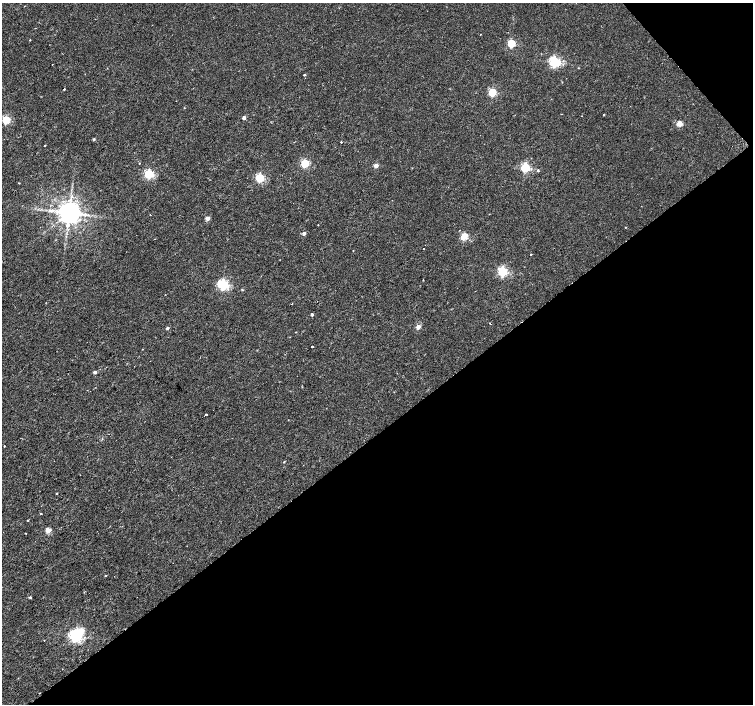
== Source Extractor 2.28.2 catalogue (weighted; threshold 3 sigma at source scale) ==
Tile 12 of 4 x 4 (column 4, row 3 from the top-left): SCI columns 4508-6008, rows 1611-3014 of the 6008 x 5965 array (HDU 1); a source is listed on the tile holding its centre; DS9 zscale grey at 2 x 2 block average (1 PNG px = mean of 2 x 2 image px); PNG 755 x 706 px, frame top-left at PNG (2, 3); no overlay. Shown black and unused: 40% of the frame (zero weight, under 2 of 3 exposures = <1% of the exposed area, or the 3 px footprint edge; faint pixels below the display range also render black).
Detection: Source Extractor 2.28.2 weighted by HDU 2 'WHT'; one run over the whole footprint, this tile lists its part. Background 0.00282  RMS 0.0023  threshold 0.0105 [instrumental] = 3 sigma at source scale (4.5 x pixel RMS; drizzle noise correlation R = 1.50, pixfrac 1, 0.0396/0.0396 arcsec/px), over >= 5 px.
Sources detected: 56; all 56 listed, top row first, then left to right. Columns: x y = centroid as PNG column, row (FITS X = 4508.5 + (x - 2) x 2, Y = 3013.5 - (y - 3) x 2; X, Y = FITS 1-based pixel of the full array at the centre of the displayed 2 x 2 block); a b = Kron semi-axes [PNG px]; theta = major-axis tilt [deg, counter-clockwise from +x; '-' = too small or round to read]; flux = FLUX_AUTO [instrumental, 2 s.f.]
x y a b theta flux
30 40 2 2 - 0.68
511 43 3 3 - 28
554 62 4 3 - 85
304 75 3 2 - 0.56
64 89 2 2 - 1.2
492 92 3 3 - 30
184 108 2 2 - 0.25
604 115 2 2 - 0.5
581 116 2 2 - 0.41
244 118 2 2 - 3.1
6 120 3 3 - 31
680 123 3 3 - 12
94 139 3 3 - 0.72
341 142 2 2 - 0.55
45 145 2 2 - 0.44
139 163 2 2 - 0.55
305 163 3 3 - 36
376 165 2 2 - 5.9
525 168 3 3 - 45
538 171 3 3 - 0.55
149 174 3 3 - 47
260 178 3 3 - 40
69 213 5 5 - 730
208 218 3 3 - 4.6
318 225 2 2 - 0.2
626 227 2 2 - 0.25
304 233 2 2 - 2.4
464 236 3 3 - 23
423 249 2 2 - 0.61
353 251 2 2 - 0.23
531 254 2 2 - 0.35
502 271 3 3 - 59
423 280 2 2 - 0.28
223 284 3 3 - 80
242 290 3 2 - 0.41
292 304 2 2 - 0.21
312 314 2 2 - 1.3
490 323 2 2 - 0.47
418 327 3 2 - 5.8
167 328 3 2 - 1.3
296 332 2 2 - 0.22
312 347 2 2 - 11
95 372 3 2 - 1.9
206 414 2 2 - 20
4 446 2 2 - 1
284 462 3 2 - 0.32
56 493 2 2 - 0.52
41 513 2 2 - 0.75
28 520 3 2 - 0.3
48 530 3 3 - 12
26 533 2 2 - 0.55
105 576 3 2 - 0.28
30 598 3 2 - 0.41
81 631 3 3 - 14
75 635 4 4 - 110
44 640 2 2 - 0.66
Diffuse or blended objects may show on this block-average render without a row.